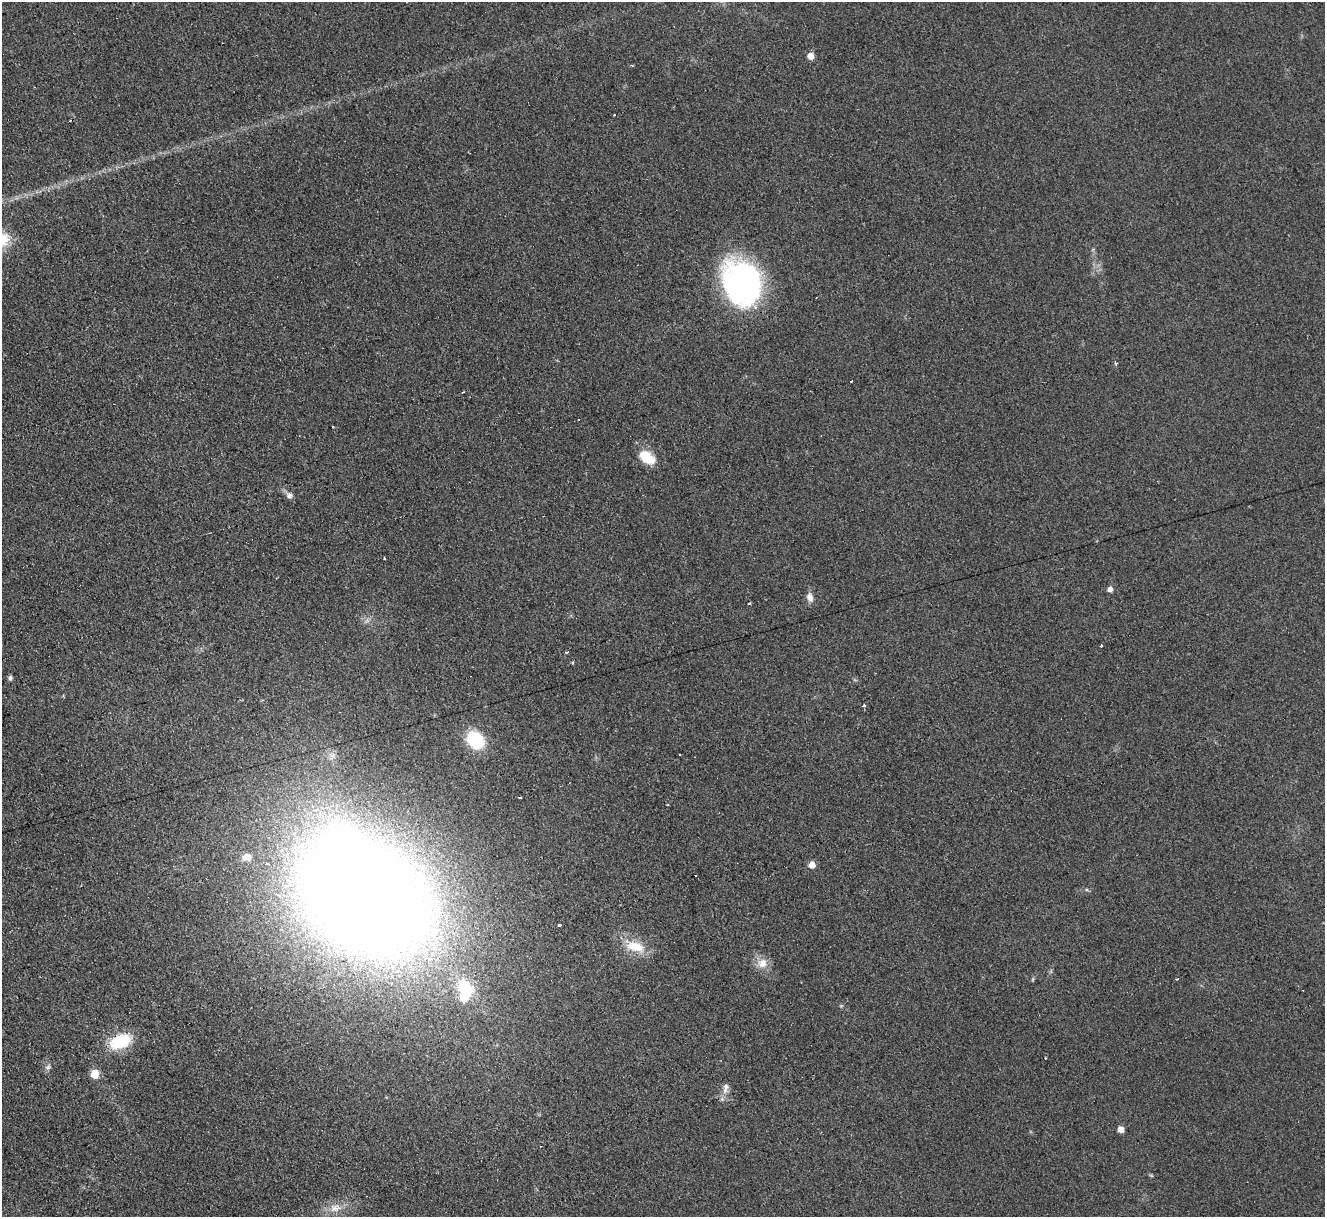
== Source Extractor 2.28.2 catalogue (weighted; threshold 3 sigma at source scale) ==
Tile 7 of 4 x 4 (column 3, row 2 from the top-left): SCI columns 2669-3991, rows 2704-3918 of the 5321 x 5278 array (HDU 1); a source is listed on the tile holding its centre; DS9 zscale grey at full resolution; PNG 1327 x 1219 px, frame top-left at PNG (2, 2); no overlay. Shown black and unused: <1% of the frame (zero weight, under 2 of 3 exposures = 2% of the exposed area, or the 3 px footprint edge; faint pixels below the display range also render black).
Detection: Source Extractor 2.28.2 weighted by HDU 2 'WHT'; one run over the whole footprint, this tile lists its part. Background 0.133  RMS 0.013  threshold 0.0565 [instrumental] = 3 sigma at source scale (4.5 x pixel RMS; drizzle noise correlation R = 1.50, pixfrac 1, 0.05/0.05 arcsec/px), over >= 5 px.
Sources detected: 42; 1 inside a brighter object's white glare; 7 cosmic-ray / hot-pixel residue — not listed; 1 inside a brighter listed object's ellipse — not listed separately; the other 33 listed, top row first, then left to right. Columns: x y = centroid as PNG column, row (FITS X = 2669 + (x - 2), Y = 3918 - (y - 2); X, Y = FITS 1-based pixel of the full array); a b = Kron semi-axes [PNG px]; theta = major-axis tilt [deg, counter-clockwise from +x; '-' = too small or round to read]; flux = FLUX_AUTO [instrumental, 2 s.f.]
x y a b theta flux
811 56 5 5 - 18
614 115 3 2 - 1.7
742 283 46 36 -72 310
1116 363 3 3 - 4.4
463 392 3 2 - 2.1
647 457 19 11 -38 31
289 495 9 7 -75 5.1
1110 589 5 5 - 6.8
810 597 11 7 -75 8
749 603 3 3 - 2.9
1101 646 3 2 - 2.3
566 652 3 2 - 2.5
572 662 3 3 - 1.4
10 678 6 5 - 3.1
864 706 4 3 - 2.8
475 740 17 14 -45 72
520 797 3 2 - 2.4
247 857 12 9 6 9
266 864 3 3 - 4.3
812 865 5 5 - 17
363 896 104 77 -35 3700
559 926 3 3 - 7.9
635 947 27 13 -13 31
762 963 12 12 - 14
1033 979 6 4 71 1.5
1177 979 3 3 - 3.9
465 988 27 19 -40 60
120 1042 26 16 22 49
48 1067 9 7 47 4
95 1074 6 6 - 27
725 1088 17 8 77 8.4
1121 1129 5 5 - 12
335 1208 18 12 12 16